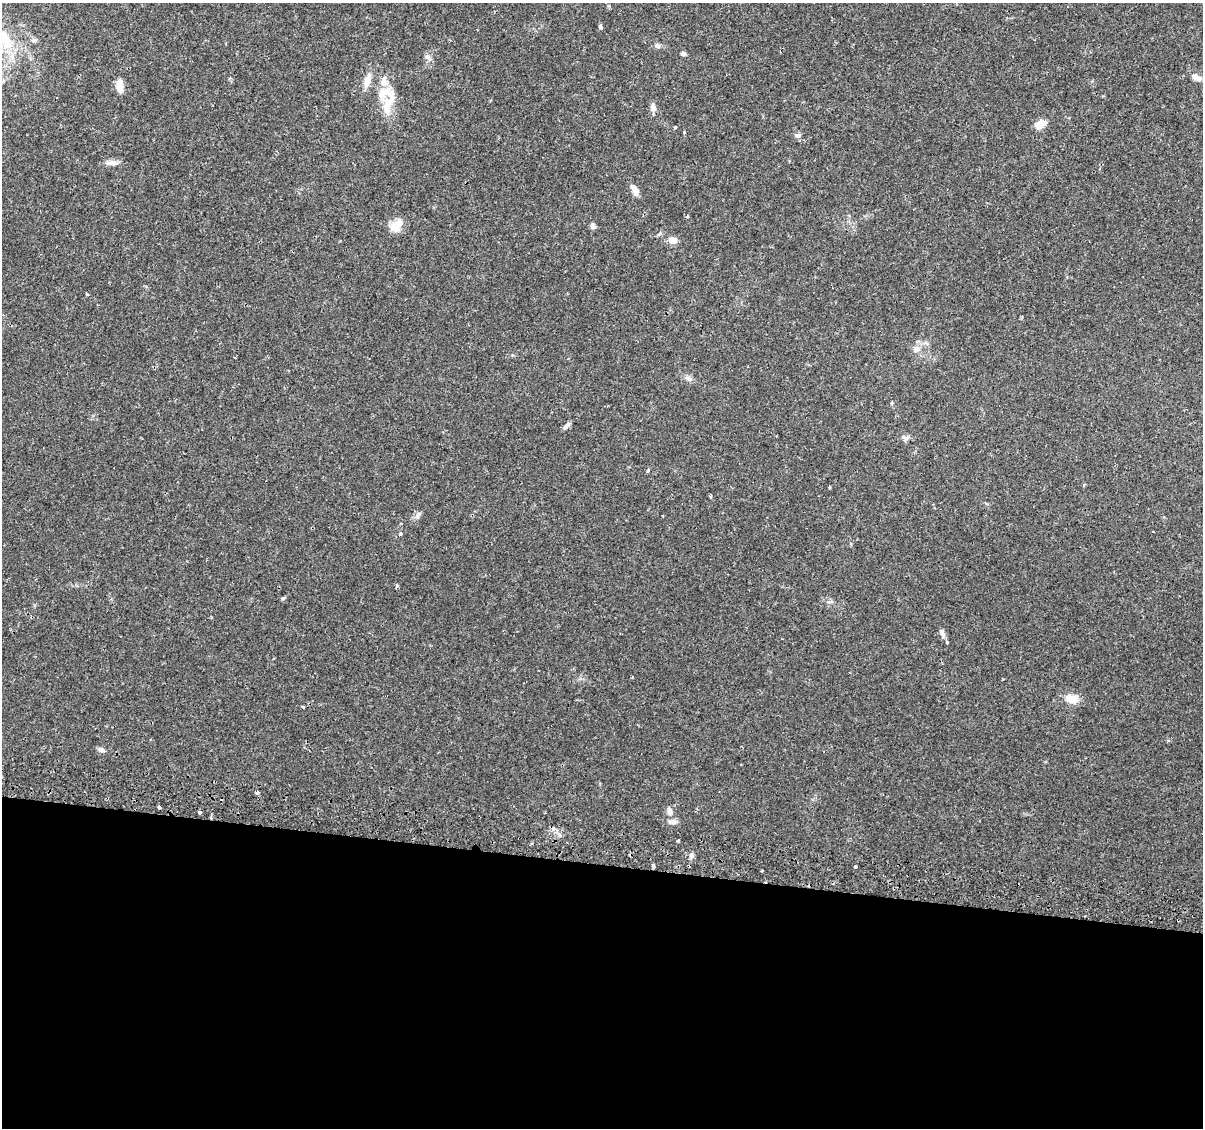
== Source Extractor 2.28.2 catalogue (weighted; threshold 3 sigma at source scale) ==
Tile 14 of 4 x 4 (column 2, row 4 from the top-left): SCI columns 1265-2465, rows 287-1412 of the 4939 x 5131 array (HDU 1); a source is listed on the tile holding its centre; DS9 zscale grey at full resolution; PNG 1205 x 1130 px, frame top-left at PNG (2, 3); no overlay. Shown black and unused: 23% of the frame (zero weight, under 2 of 3 exposures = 5% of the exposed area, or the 3 px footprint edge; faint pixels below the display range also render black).
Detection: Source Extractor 2.28.2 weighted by HDU 2 'WHT'; one run over the whole footprint, this tile lists its part. Background 0.0483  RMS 0.0035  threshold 0.0156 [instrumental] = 3 sigma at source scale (4.5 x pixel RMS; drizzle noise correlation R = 1.50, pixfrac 1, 0.0396/0.0396 arcsec/px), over >= 5 px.
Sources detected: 53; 5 cosmic-ray / hot-pixel residue — not listed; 3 inside a brighter listed object's ellipse — not listed separately; the other 45 listed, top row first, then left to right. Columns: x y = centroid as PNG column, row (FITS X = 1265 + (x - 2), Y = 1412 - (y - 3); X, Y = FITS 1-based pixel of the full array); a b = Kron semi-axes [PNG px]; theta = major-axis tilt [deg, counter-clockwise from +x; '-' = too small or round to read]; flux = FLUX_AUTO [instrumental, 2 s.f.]
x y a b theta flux
600 27 5 4 - 0.63
34 41 7 4 -18 0.68
657 45 8 6 -30 0.99
683 54 5 5 - 0.91
428 57 13 5 -48 1.1
1196 77 13 7 -28 2.6
367 80 15 8 71 3.7
3 81 6 4 19 0.6
384 82 15 9 84 3
119 86 13 7 -85 4
387 106 26 12 83 6.5
653 108 11 7 -72 1.6
1040 124 12 7 34 4.8
675 127 3 3 - 0.88
797 135 9 6 5 1
112 163 17 6 -2 2
635 190 13 7 -62 2.6
688 216 4 3 - 0.43
397 225 20 11 43 4.6
593 226 8 6 -67 1
672 240 9 7 -8 2.8
87 294 4 3 - 0.45
916 349 11 8 12 2
688 378 10 6 -20 1.2
566 426 11 5 47 1.1
905 438 10 6 -17 1.1
648 470 3 3 - 1
711 495 4 3 - 0.44
418 515 14 5 57 1.1
400 534 5 4 - 0.53
397 586 5 4 - 0.53
283 598 7 3 35 0.43
942 633 11 6 -67 1.5
1072 699 16 10 -12 4.7
303 707 4 2 - 0.36
101 750 9 6 -18 1.1
257 793 3 3 - 1.1
159 808 3 3 - 1.4
669 811 12 7 -80 1.8
200 812 3 3 - 1.8
678 841 3 3 - 1
691 856 8 6 74 0.96
653 866 4 4 - 0.58
855 867 3 3 - 2.1
762 871 3 2 - 0.37